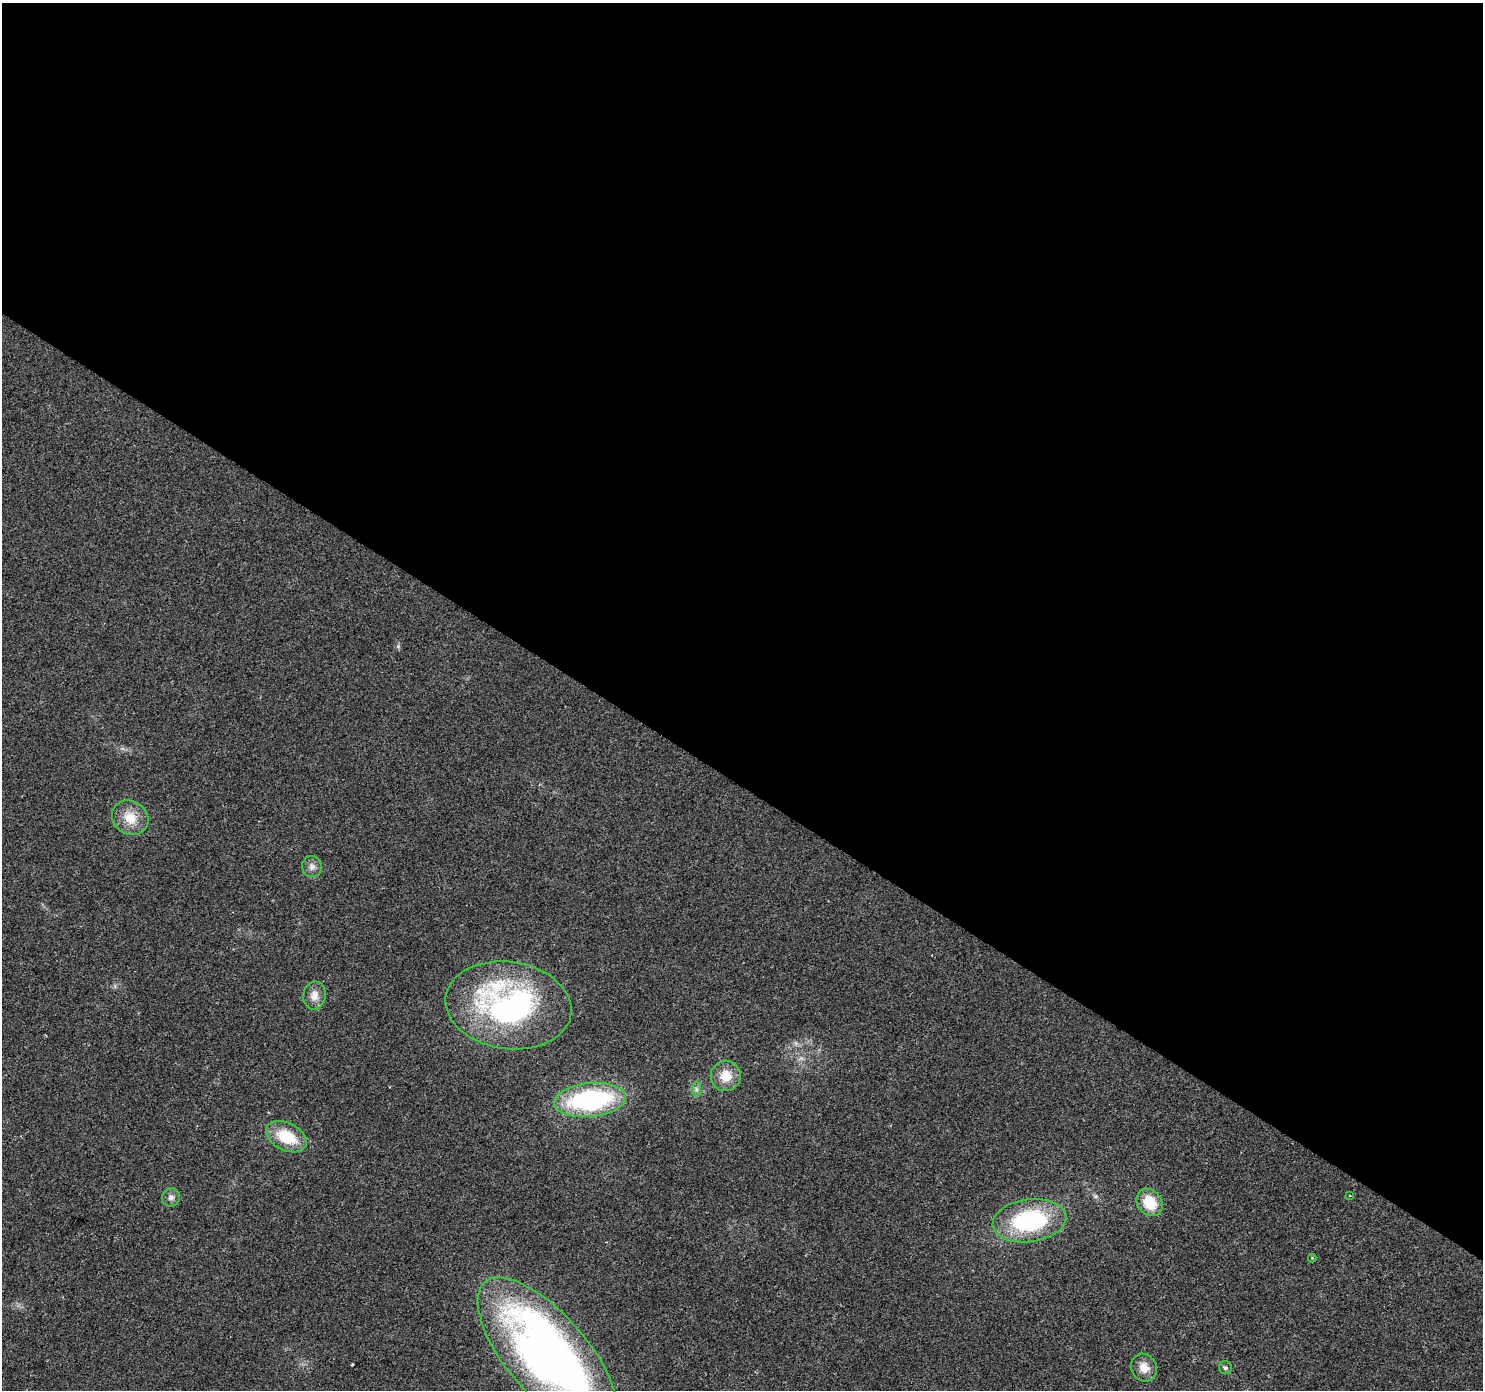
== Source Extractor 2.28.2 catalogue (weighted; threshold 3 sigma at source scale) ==
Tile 3 of 4 x 4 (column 3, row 1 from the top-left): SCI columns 2964-4444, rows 4347-5734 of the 5931 x 5985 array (HDU 1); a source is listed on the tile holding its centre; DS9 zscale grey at full resolution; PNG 1485 x 1392 px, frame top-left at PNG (2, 3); each listed source drawn as its Kron ellipse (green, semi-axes under 4 px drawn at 4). Shown black and unused: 56% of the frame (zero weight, under 2 of 3 exposures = <1% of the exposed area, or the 3 px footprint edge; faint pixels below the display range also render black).
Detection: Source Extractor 2.28.2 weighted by HDU 2 'WHT'; one run over the whole footprint, this tile lists its part. Background 0.0505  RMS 0.0082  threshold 0.0368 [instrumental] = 3 sigma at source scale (4.5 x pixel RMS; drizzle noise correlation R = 1.50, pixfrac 1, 0.0396/0.0396 arcsec/px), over >= 5 px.
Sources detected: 17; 1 cosmic-ray / hot-pixel residue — neither listed nor drawn; the other 16 listed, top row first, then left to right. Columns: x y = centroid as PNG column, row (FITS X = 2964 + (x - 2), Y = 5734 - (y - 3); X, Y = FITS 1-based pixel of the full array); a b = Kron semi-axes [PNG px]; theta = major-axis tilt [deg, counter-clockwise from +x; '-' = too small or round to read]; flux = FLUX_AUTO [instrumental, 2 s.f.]
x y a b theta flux
130 818 19 16 -33 16
312 867 10 9 - 4.4
314 995 14 11 80 7.7
508 1005 63 43 -8 210
726 1076 15 15 - 15
696 1089 7 4 -90 2
590 1100 36 17 6 130
286 1137 22 13 -27 29
1350 1196 3 3 - 0.9
171 1197 9 8 - 3.3
1150 1202 15 12 -53 23
1029 1221 37 21 7 87
1312 1258 4 4 - 0.73
548 1356 96 40 -49 630
1144 1368 14 12 -61 9.3
1225 1368 6 6 - 1.9
Isophote crosses this tile's border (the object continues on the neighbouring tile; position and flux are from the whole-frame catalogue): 1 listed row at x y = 548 1356